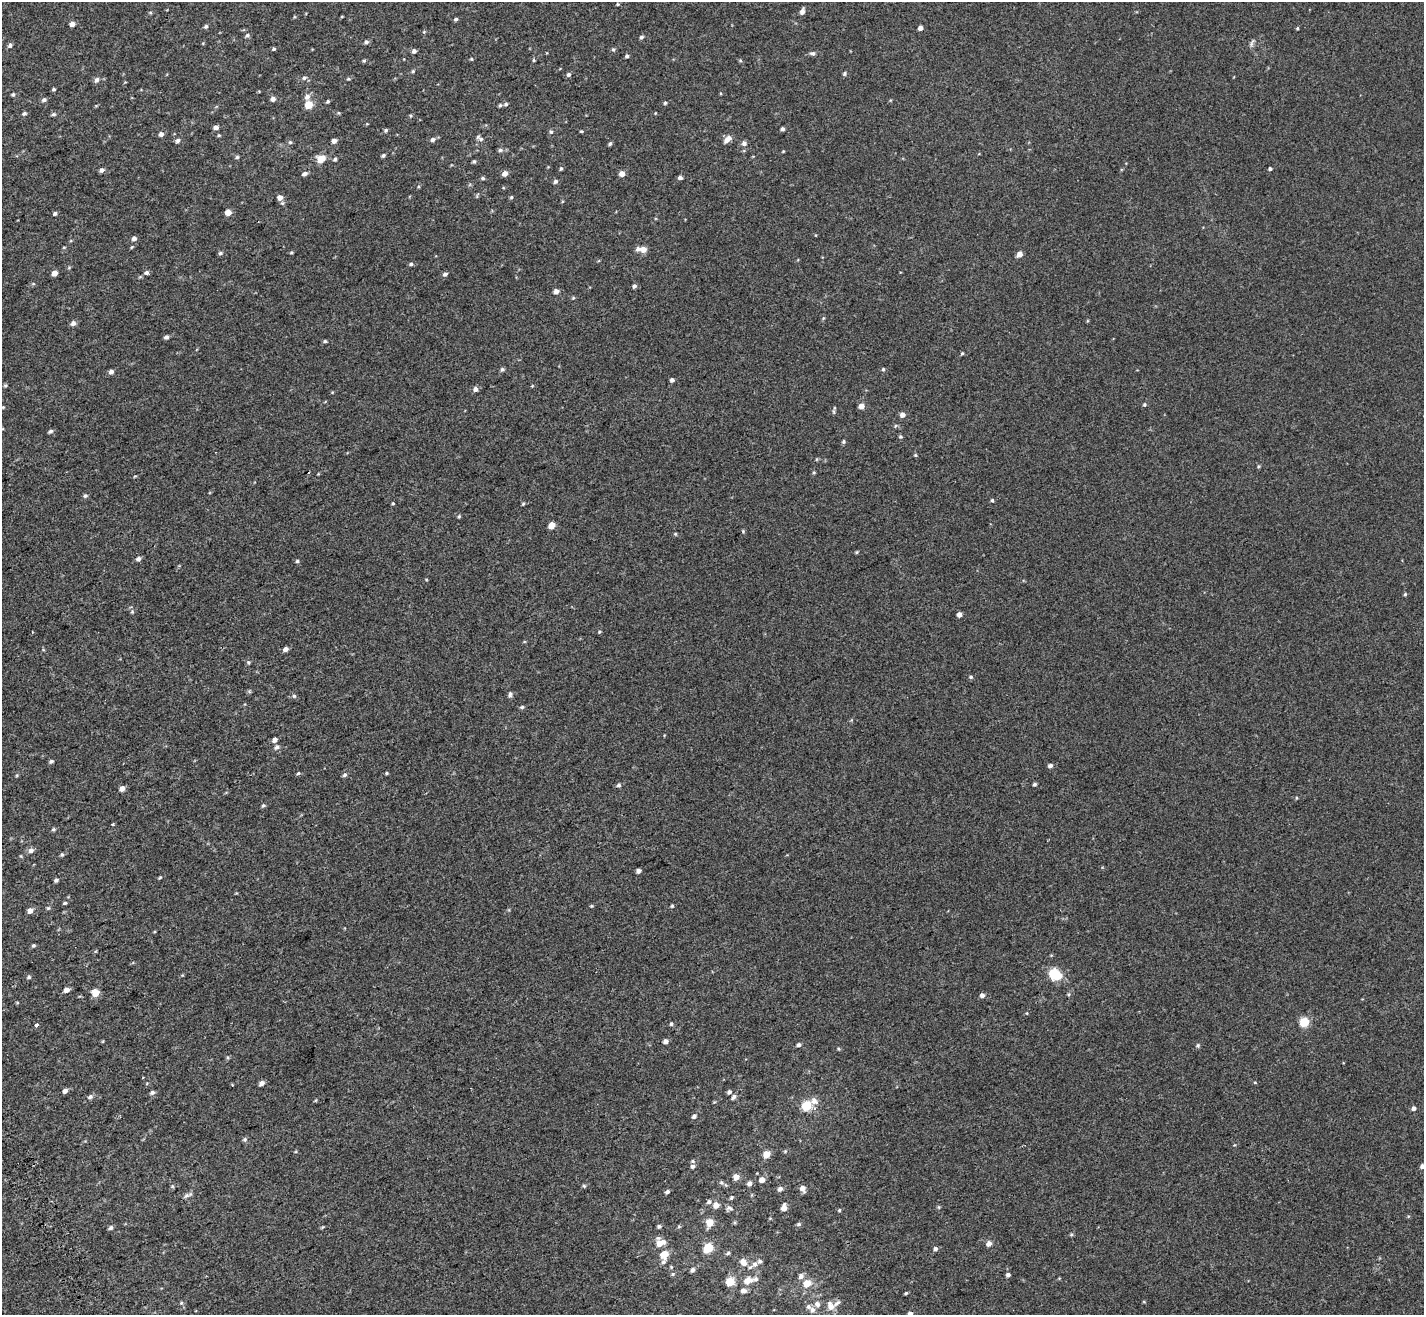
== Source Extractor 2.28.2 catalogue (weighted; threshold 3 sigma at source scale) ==
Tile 7 of 4 x 4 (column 3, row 2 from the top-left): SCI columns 2946-4367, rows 2874-4186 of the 5889 x 5690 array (HDU 1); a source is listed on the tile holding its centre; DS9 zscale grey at full resolution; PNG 1426 x 1317 px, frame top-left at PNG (2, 2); no overlay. Shown black and unused: <1% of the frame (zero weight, under 2 of 3 exposures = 6% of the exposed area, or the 3 px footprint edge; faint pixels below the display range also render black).
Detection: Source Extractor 2.28.2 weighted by HDU 2 'WHT'; one run over the whole footprint, this tile lists its part. Background 0.00116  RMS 0.0065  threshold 0.0294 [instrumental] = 3 sigma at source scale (4.5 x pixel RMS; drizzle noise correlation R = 1.50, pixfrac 1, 0.0396/0.0396 arcsec/px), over >= 5 px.
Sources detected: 238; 1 cosmic-ray / hot-pixel residue — not listed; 6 inside a brighter listed object's ellipse — not listed separately; the other 231 listed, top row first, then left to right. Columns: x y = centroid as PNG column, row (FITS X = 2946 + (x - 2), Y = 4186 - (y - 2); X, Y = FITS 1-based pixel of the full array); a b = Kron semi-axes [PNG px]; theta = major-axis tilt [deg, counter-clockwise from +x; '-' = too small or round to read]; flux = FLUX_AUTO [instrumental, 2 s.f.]
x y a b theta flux
617 4 4 3 - 0.57
802 11 6 4 71 2.7
456 19 5 4 - 0.98
72 24 4 4 - 3.5
206 26 5 5 - 1
920 28 4 4 - 2.8
1297 28 4 3 - 0.64
424 32 4 4 - 0.63
247 35 6 5 - 1.2
641 37 5 4 - 1.3
366 42 6 5 - 1.4
1252 43 12 4 69 1.5
10 45 6 5 - 1.5
274 49 5 4 - 0.9
613 49 6 5 - 0.98
414 51 5 4 - 1.8
812 53 8 5 1 1.3
627 56 5 4 - 1.1
471 59 4 4 - 0.62
534 60 4 4 - 0.67
740 60 5 4 - 0.7
364 61 4 4 - 0.75
413 71 4 4 - 0.7
568 74 5 5 - 1.4
844 74 5 5 - 0.98
304 78 7 6 - 1.4
348 79 5 4 - 0.73
96 80 7 5 61 2
54 89 4 4 - 0.9
13 94 5 4 - 0.87
307 97 7 7 - 2.7
273 99 5 5 - 2.4
44 100 6 5 - 1.5
328 101 4 4 - 0.81
665 103 4 4 - 0.75
506 104 5 5 - 1.1
309 105 5 5 - 15
500 105 5 4 - 0.88
24 113 6 5 - 1.2
339 113 5 3 - 0.52
53 114 6 4 3 0.96
411 115 5 3 - 0.64
216 127 4 4 - 2.6
782 129 4 4 - 1.4
385 130 6 4 42 0.91
581 131 4 3 - 0.61
551 132 6 5 - 0.98
161 134 5 5 - 1.9
219 135 4 4 - 0.68
433 139 6 5 - 1.7
481 139 7 5 -15 1.6
728 139 10 5 40 4.3
178 140 6 5 - 1.4
334 141 5 4 - 2.4
290 142 5 5 - 0.78
744 143 7 6 - 1.9
610 144 5 4 - 1
500 150 6 5 - 1.2
783 151 5 3 - 0.5
383 155 5 4 - 0.97
237 157 5 5 - 0.95
321 159 10 8 15 5.9
335 159 5 4 - 1
474 161 5 4 - 0.81
561 169 5 4 - 0.73
1270 169 4 4 - 1.1
101 170 5 4 - 1.9
305 173 6 4 15 1.8
505 174 5 5 - 3
622 174 5 4 - 4.7
680 177 4 4 - 1.8
483 178 5 4 - 0.85
555 181 5 5 - 1.3
511 197 5 4 - 0.75
280 198 6 6 - 3.7
228 212 5 4 - 6.2
55 214 5 4 - 1.1
134 238 5 5 - 1.9
64 247 5 3 - 0.51
132 247 5 4 - 0.61
638 249 6 5 - 2
643 249 5 5 - 5.4
220 253 5 4 - 1
291 253 5 3 - 0.64
1019 254 5 4 - 5
411 264 6 4 17 1.1
54 273 5 4 - 4.7
146 273 6 5 - 1.5
445 274 5 5 - 1.5
634 286 5 4 - 1.6
556 291 5 5 - 3.3
573 298 5 4 - 0.63
823 318 6 3 71 0.65
73 323 7 6 - 2.1
166 337 5 4 - 1.5
325 341 4 4 - 0.8
962 353 4 4 - 0.67
502 369 5 5 - 1.1
883 369 5 4 - 0.8
111 372 5 5 - 2
672 380 4 4 - 1.6
5 386 5 5 - 0.83
475 389 5 5 - 2.3
1144 405 5 5 - 0.86
861 406 5 5 - 4.6
834 412 8 4 -80 0.92
902 415 6 6 - 2.6
895 426 6 3 71 0.67
50 431 6 4 28 1.4
901 437 5 5 - 0.91
843 442 5 5 - 0.9
915 455 5 4 - 0.67
135 476 4 3 - 0.53
85 496 6 5 - 1.1
992 500 5 4 - 0.78
393 503 4 3 - 0.6
523 504 4 3 - 0.72
459 516 5 4 - 0.68
552 525 5 4 - 7.2
675 534 5 4 - 0.67
857 552 5 4 - 0.68
138 559 7 6 - 1.6
297 561 5 4 - 0.86
1405 594 5 4 - 0.7
132 612 5 4 - 0.68
959 614 4 4 - 3.2
599 632 4 3 - 0.6
285 649 6 5 - 2.2
249 662 6 5 - 0.91
971 677 6 4 -15 0.94
249 691 6 4 -19 0.71
510 694 8 4 90 1.4
294 696 5 5 - 0.98
522 707 6 4 2 1.1
274 740 6 5 - 2.4
277 747 8 6 38 1.9
51 761 5 4 - 1.1
1050 766 5 4 - 1.7
298 773 5 4 - 0.77
387 773 4 4 - 0.63
345 775 6 5 - 1.3
1034 784 4 4 - 1.1
619 785 6 5 - 1.2
122 788 5 5 - 3.1
1296 798 5 3 - 0.52
263 805 6 4 47 0.93
113 824 3 3 - 6.4
53 829 5 5 - 0.86
31 850 7 6 - 2.3
62 855 5 5 - 0.84
638 871 4 4 - 1.9
160 878 5 3 - 0.61
56 880 5 4 - 1.3
65 903 5 4 - 0.8
591 906 5 4 - 0.57
672 906 5 4 - 0.75
48 908 6 5 - 0.78
30 910 6 5 - 3
33 945 5 4 - 0.89
1054 974 10 7 -28 25
29 977 5 5 - 1
67 990 6 5 - 2.7
95 993 5 5 - 14
1069 994 5 3 - 0.69
982 995 5 5 - 1.9
1027 1013 5 3 - 0.49
1304 1022 5 5 - 24
671 1024 5 5 - 0.96
36 1025 3 3 - 8.2
666 1041 5 5 - 2.2
799 1045 5 4 - 1.5
1198 1045 6 4 -89 0.93
839 1049 5 3 - 0.65
1255 1082 5 3 - 0.51
261 1083 6 4 42 2.3
65 1091 6 5 - 2.2
152 1092 6 5 - 1.4
729 1092 5 5 - 1.4
90 1097 7 5 34 1.7
734 1097 6 5 - 1.6
814 1101 11 8 -47 3.4
806 1106 5 5 - 28
1414 1108 5 5 - 1.7
694 1116 7 5 49 1.4
245 1139 6 6 - 1.2
766 1154 5 5 - 9.5
693 1161 6 5 - 0.98
692 1166 5 5 - 1.3
1422 1166 5 4 - 2
736 1177 5 5 - 5.8
762 1180 5 5 - 4.3
721 1183 7 5 -43 1.2
749 1183 5 5 - 2.4
172 1186 6 4 -71 0.72
584 1186 5 4 - 0.88
803 1188 7 5 -65 3.4
780 1189 6 6 - 1.8
667 1192 5 4 - 1.4
187 1196 10 5 21 1.8
731 1197 6 4 47 0.81
709 1202 7 6 - 1.5
716 1205 6 6 - 3.9
729 1208 10 6 -13 1.9
784 1208 7 5 87 4.4
839 1210 5 4 - 0.63
710 1222 6 5 - 11
799 1224 6 5 - 1.1
659 1226 5 4 - 1.2
111 1228 6 5 - 1.3
660 1243 9 9 - 7.3
989 1244 6 5 - 3.3
708 1248 6 5 - 26
935 1249 6 6 - 1.5
728 1253 5 5 - 1
665 1254 9 7 43 8.2
743 1262 10 8 -56 5.2
755 1264 10 7 54 3.4
692 1270 6 5 - 1.7
673 1274 5 5 - 0.93
1008 1275 5 4 - 1.3
801 1276 7 6 - 2.4
748 1280 14 10 22 6.1
730 1282 5 5 - 21
807 1283 6 6 - 10
906 1293 4 4 - 0.71
1144 1302 5 3 - 0.49
181 1303 5 5 - 0.82
817 1304 8 7 - 2.7
831 1306 13 9 -64 4.9
808 1307 7 7 - 1.8
910 1314 5 5 - 2.1
Isophote crosses this tile's border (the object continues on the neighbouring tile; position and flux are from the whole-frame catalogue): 2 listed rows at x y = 1422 1166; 910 1314